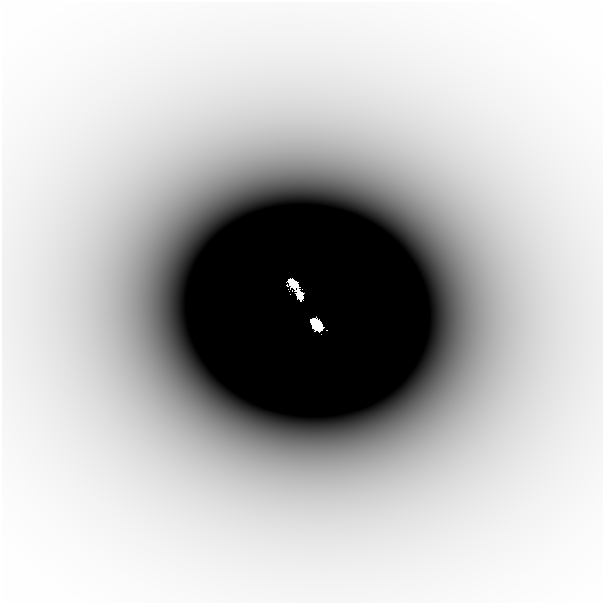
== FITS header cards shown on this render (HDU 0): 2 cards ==
NAXIS1  =                  601
NAXIS2  =                  601

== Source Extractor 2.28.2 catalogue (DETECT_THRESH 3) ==
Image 601 x 601 px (HDU 0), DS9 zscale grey, 1 PNG px = 1 image px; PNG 605 x 605 px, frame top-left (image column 1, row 601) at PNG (2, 2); no overlay
Background -4.97e-05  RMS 1.1e-05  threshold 3.41e-05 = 3 sigma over >= 5 px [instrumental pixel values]
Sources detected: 3; all 3 listed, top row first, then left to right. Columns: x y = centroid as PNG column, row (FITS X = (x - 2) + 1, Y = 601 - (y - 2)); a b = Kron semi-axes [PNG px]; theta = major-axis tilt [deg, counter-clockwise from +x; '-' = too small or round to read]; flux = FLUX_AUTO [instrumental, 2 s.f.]
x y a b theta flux
293 283 10 7 -48 0.094
299 295 10 6 -66 0.18
316 324 11 7 -59 0.9